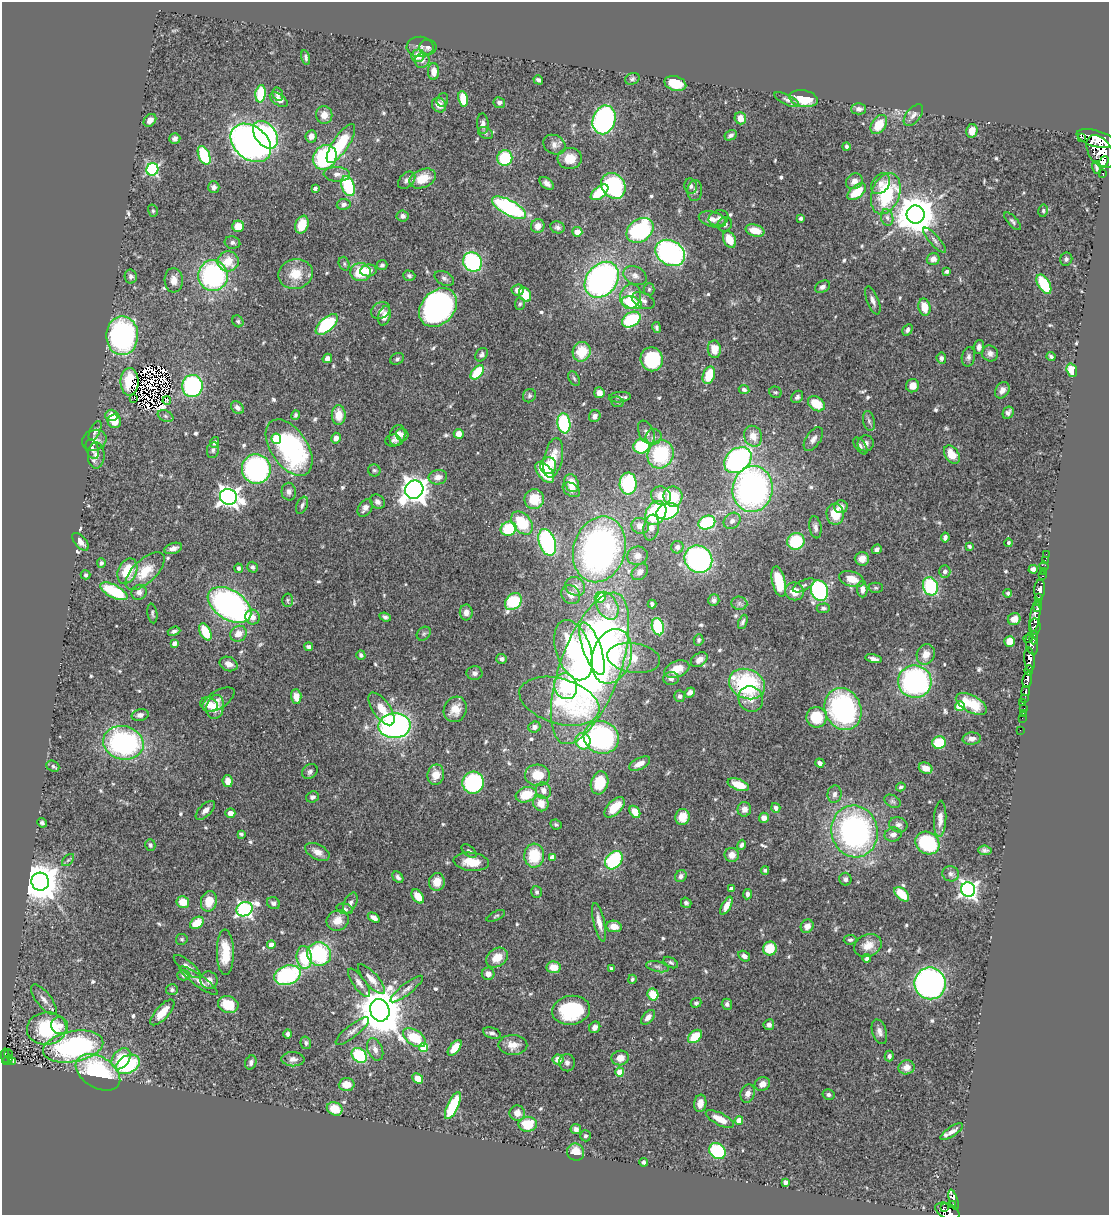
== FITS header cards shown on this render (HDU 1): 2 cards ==
NAXIS1  =                 1107
NAXIS2  =                 1213

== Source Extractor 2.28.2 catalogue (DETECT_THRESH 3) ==
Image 1107 x 1213 px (HDU 1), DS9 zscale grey, 1 PNG px = 1 image px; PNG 1111 x 1217 px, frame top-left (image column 1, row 1213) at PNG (2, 2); each listed source drawn as its Kron ellipse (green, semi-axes under 4 px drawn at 4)
Background 0.959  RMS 0.033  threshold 0.1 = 3 sigma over >= 5 px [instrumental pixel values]
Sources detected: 631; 9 with non-positive FLUX_AUTO (blend fragments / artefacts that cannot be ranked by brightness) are neither listed nor drawn; of the other 622, the 500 brightest by FLUX_AUTO listed and drawn (122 fainter detections omitted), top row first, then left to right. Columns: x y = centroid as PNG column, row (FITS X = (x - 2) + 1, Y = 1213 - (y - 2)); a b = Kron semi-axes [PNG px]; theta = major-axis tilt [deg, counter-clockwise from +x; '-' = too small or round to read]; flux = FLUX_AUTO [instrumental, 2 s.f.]
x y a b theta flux
420 47 13 10 -2 14
428 47 8 7 - 9.7
418 56 6 6 - 38
306 57 7 3 -77 5.2
422 60 8 7 - 11
434 72 8 5 -90 24
632 79 7 5 20 5.5
538 80 5 3 - 6.3
675 84 11 7 -15 50
261 94 9 5 82 110
278 94 7 5 -75 6
463 99 8 5 -81 54
804 99 14 8 -11 66
279 100 10 5 -34 15
442 100 7 5 70 4.5
787 100 13 5 -26 7.7
499 103 6 5 - 7.7
439 105 8 6 -50 21
859 109 7 5 0 10
324 115 9 8 - 20
913 115 13 7 51 11
740 118 6 5 - 25
150 120 7 5 47 15
604 120 15 11 71 550
483 124 10 5 -86 9.3
879 125 10 7 56 47
972 131 7 5 78 20
485 133 8 5 -28 5.2
265 135 15 10 -53 510
731 135 6 4 29 6.8
311 136 6 5 - 12
1082 137 3 2 - 96
175 138 5 5 - 8
1096 139 20 8 -15 3000
251 143 23 16 -40 1100
341 144 23 8 57 120
554 145 12 9 -29 13
846 147 4 3 - 5.4
1100 151 18 11 -56 2600
204 155 10 5 -67 120
325 157 13 11 51 220
505 158 8 7 - 110
570 158 12 10 4 37
1104 162 6 4 52 520
1096 168 6 3 -72 5
152 169 6 6 - 380
1103 173 3 3 - 64
337 174 13 7 -3 13
423 179 14 9 23 51
407 180 10 7 44 9.4
854 181 9 7 35 16
547 183 8 5 -37 11
881 184 11 8 54 16
348 186 10 6 -70 150
613 186 14 11 -51 250
691 186 8 6 -80 6.2
214 187 6 6 - 8.1
315 189 4 4 - 7.8
695 191 10 7 86 8.5
599 192 10 5 39 93
857 192 11 6 40 62
886 194 21 14 70 180
344 204 7 5 9 7.3
509 208 19 7 -28 320
153 211 6 5 - 4.1
1043 211 6 4 78 4.1
915 215 9 9 - 7400
403 216 6 5 - 9
887 217 8 6 -74 8.2
719 218 10 7 15 10
801 218 4 3 - 4.6
712 219 14 7 -16 18
1013 221 11 5 -48 5.3
725 224 7 6 - 10
302 225 9 6 68 46
238 226 6 6 - 35
538 226 7 6 - 17
557 227 7 6 - 7
640 230 15 11 36 280
755 230 9 6 -15 37
577 232 5 5 - 23
729 240 8 6 -64 40
935 240 16 5 -49 9.3
232 243 8 6 -11 6.7
670 253 16 12 -29 480
933 259 6 6 - 15
1066 259 7 6 - 5.5
228 261 10 10 - 45
472 262 10 9 - 240
344 264 7 5 -70 4.5
382 265 5 5 - 5.6
368 270 8 6 8 14
947 271 4 3 - 6.4
361 272 10 9 - 81
295 274 17 14 12 52
131 276 7 6 - 6.6
213 276 15 15 - 390
409 276 6 5 - 5.1
635 276 12 9 -28 14
444 278 10 6 -28 8
174 280 12 9 -87 18
602 280 20 15 51 730
1044 284 11 5 -59 110
822 287 8 5 30 8.8
649 289 6 5 - 4.4
518 290 6 5 - 15
525 294 7 5 -58 59
631 296 12 10 75 33
643 300 12 7 -26 10
873 300 15 6 -68 11
632 303 10 6 -16 120
520 304 6 5 - 4
924 307 8 6 -78 40
438 308 21 16 47 890
381 311 10 8 30 12
384 316 10 6 77 17
631 320 10 7 32 140
238 321 6 5 - 4.6
327 324 13 6 41 160
657 327 6 4 -78 5.5
907 330 6 4 59 6.8
122 336 19 16 89 450
979 347 7 5 84 9.6
714 349 9 6 -83 25
582 352 10 9 - 62
990 353 8 7 - 12
481 355 7 5 55 5.9
968 357 10 6 79 7.9
1051 357 4 3 - 5.5
327 358 5 4 - 9.5
941 358 6 5 - 6.8
397 359 7 5 28 5
652 359 12 11 - 150
1072 370 7 5 -73 36
477 372 8 5 50 80
709 375 9 6 71 60
574 378 8 5 -62 4
129 382 14 9 88 42
192 386 11 10 - 310
912 386 7 6 - 21
744 390 5 4 - 6.2
1002 390 9 6 55 13
775 392 6 5 - 4.2
599 393 5 5 - 17
529 396 7 6 - 5.4
620 397 11 5 6 5.7
797 397 7 5 49 6.4
134 398 2 2 - 4.7
167 401 4 3 - 4.3
617 402 6 5 - 4.2
816 404 9 6 -36 54
237 408 7 5 -42 8.6
1008 413 6 5 - 8.5
112 415 6 5 - 24
295 415 5 4 - 4.8
339 415 10 7 -89 34
165 416 8 5 -27 5.4
595 416 6 5 - 9.6
114 421 7 6 - 29
869 421 10 5 -79 6
564 423 10 6 -82 190
95 431 11 5 65 6.1
646 432 12 7 -65 11
459 434 5 5 - 18
397 435 11 7 74 21
402 435 6 6 - 7.3
753 436 10 9 - 25
653 437 8 7 - 8.3
336 438 5 4 - 12
276 439 5 4 - 85
813 439 13 7 56 13
94 440 12 10 22 17
393 440 8 6 5 5.5
214 442 5 4 - 5.8
866 443 8 8 - 13
641 446 8 7 - 130
860 446 10 5 -55 6.1
289 448 32 18 -55 340
92 449 10 6 -72 8.2
213 450 8 6 80 6.4
660 454 14 12 65 160
96 455 13 8 -90 16
952 455 10 6 -55 39
553 458 20 9 78 43
738 460 15 11 38 560
548 466 8 7 - 45
256 469 15 14 - 380
374 470 6 6 - 5.1
545 472 12 6 -51 110
438 477 9 7 11 18
572 483 9 6 -67 38
628 484 11 8 88 150
753 489 23 20 81 730
414 490 9 8 - 2600
571 490 9 6 -33 11
289 492 9 7 -86 10
661 496 10 9 - 24
673 496 10 9 - 93
228 497 9 7 -19 1400
534 499 10 9 - 61
377 502 8 6 -39 9.9
302 505 9 5 68 6.4
841 507 7 6 - 14
365 508 9 6 56 13
667 511 11 8 19 310
656 513 13 9 58 190
835 514 10 8 -85 59
732 521 9 7 43 11
522 523 13 9 -51 95
707 523 9 6 22 150
640 526 9 7 -17 22
815 527 11 6 -82 9.1
651 528 13 7 80 22
509 529 8 7 - 100
945 538 5 4 - 7.1
796 541 9 8 - 120
80 542 10 5 -49 14
547 542 14 8 -72 290
1009 543 4 3 - 5.9
969 546 4 3 - 4.2
677 547 6 6 - 10
173 548 9 5 18 12
599 549 33 26 73 830
877 549 5 4 - 8.2
1046 554 2 2 - 11
637 556 10 9 - 17
698 559 14 13 - 440
862 559 7 7 - 18
1045 560 4 3 - 22
101 563 4 4 - 6
1044 566 4 4 - 22
252 567 5 5 - 5.7
239 568 5 4 - 6
1033 569 4 4 - 9
127 571 13 9 65 64
145 571 24 12 43 50
945 571 6 5 - 7.4
1044 571 3 2 - 20
640 572 9 7 44 14
86 575 5 4 - 4.2
1043 576 3 2 - 17
852 579 13 7 -17 34
779 582 15 6 -77 77
804 585 12 5 27 7.4
575 586 10 9 - 16
930 586 9 7 -70 170
876 588 7 5 0 4
862 589 8 5 -85 12
1040 590 10 5 87 950
114 591 15 6 -27 130
794 591 9 9 - 31
819 591 10 8 -70 310
139 592 8 7 - 11
1008 593 4 4 - 4.4
571 595 10 8 -50 21
600 597 5 5 - 89
1039 598 4 3 - 66
287 600 7 5 -88 4.3
714 600 6 5 - 7.5
513 602 9 7 48 130
739 603 8 7 - 6.5
1038 603 4 3 - 290
652 604 4 3 - 5.3
229 605 24 14 -33 710
607 606 15 10 -62 32
1038 607 5 3 - 360
823 608 7 5 4 4.8
466 612 8 6 88 14
152 613 10 5 -81 4.5
1035 616 16 5 83 330
252 617 7 7 - 18
385 617 6 4 -21 5.8
1014 619 6 6 - 19
743 622 7 4 68 5.4
658 627 9 6 -74 130
1035 627 8 5 88 760
174 631 6 4 19 6.6
205 632 9 5 -62 65
238 634 8 7 - 25
424 634 8 6 45 5.6
1034 638 6 3 88 260
1028 639 4 3 - 47
699 640 5 5 - 4.5
1010 641 5 5 - 32
174 643 4 4 - 12
1032 644 11 5 -76 300
309 647 4 4 - 6.4
592 649 28 9 -70 150
573 650 31 17 -71 170
926 654 10 9 - 25
361 655 5 4 - 5.7
612 656 28 19 73 170
634 658 26 14 -8 54
502 659 5 5 - 6.5
874 659 8 4 -12 8.5
1030 659 12 5 -84 930
699 660 9 6 36 13
229 664 9 7 -23 16
590 668 80 30 70 1900
677 669 13 8 22 35
1029 670 5 3 - 76
474 673 8 7 - 8.4
671 678 8 6 1 7.9
1027 680 8 4 80 470
915 682 17 16 - 460
747 684 19 14 -23 270
565 686 13 11 -67 130
1026 691 5 3 - 110
690 692 5 4 - 9.9
296 696 7 5 -86 23
680 696 6 5 - 5.9
218 699 18 8 32 14
751 699 13 12 - 25
1025 699 4 3 - 130
559 701 41 22 -16 130
1022 703 2 2 - 6
971 704 17 8 -28 58
209 705 9 7 -22 24
960 706 5 5 - 89
215 707 12 8 77 27
381 709 19 8 -55 38
455 709 13 11 62 33
843 709 21 18 -66 380
1024 709 3 3 - 31
1023 713 2 2 - 5.7
140 715 8 6 14 9.8
817 717 10 10 - 77
1022 718 2 2 - 6.4
394 726 16 12 3 650
534 727 6 5 - 13
1020 730 2 2 - 5
601 737 18 16 -20 450
972 739 9 6 5 12
583 741 8 7 - 110
123 743 20 16 -13 440
939 743 7 6 - 100
820 763 5 4 - 8.9
640 764 11 5 26 20
53 766 7 5 -25 4.1
926 768 7 5 -23 19
310 771 8 6 40 7.7
436 775 10 8 77 28
537 775 12 10 -6 53
228 781 6 5 - 21
473 783 11 11 - 250
600 783 12 8 73 77
738 785 11 5 -21 43
901 787 4 4 - 4.7
543 790 8 7 - 13
835 794 9 7 77 8.7
526 795 11 7 18 68
312 797 6 5 - 7.1
892 801 8 5 -31 5
541 803 8 7 - 27
615 807 12 7 46 57
776 808 5 4 - 6.9
744 809 7 7 - 13
205 810 12 6 43 12
635 812 6 5 - 34
230 813 5 4 - 16
682 817 8 7 - 39
764 818 5 5 - 13
940 819 18 6 87 16
42 823 5 4 - 5.5
556 825 6 4 -26 4.5
898 825 9 7 -21 9.4
855 831 26 23 -78 600
241 834 4 3 - 4.5
893 835 8 7 - 13
927 843 13 10 -36 180
150 845 6 5 - 4.8
742 845 5 4 - 7.6
985 850 7 4 -5 7
469 851 9 5 -39 5.6
317 852 13 7 -27 18
732 855 7 7 - 20
534 856 12 10 88 83
552 857 4 4 - 19
68 860 7 4 44 4.4
614 860 10 7 49 200
471 862 18 9 -6 45
765 870 4 3 - 5
951 874 8 7 - 8.1
681 876 6 5 - 7.4
398 877 6 4 -48 6.5
845 879 6 6 - 7.1
40 882 9 9 - 6700
437 882 9 8 - 26
731 889 4 4 - 12
968 890 7 7 - 940
536 892 6 5 - 5.4
747 894 5 4 - 7.3
902 894 9 5 -43 49
418 896 8 5 -52 37
209 901 10 8 77 41
183 902 6 5 - 37
273 903 7 5 -29 7.2
350 903 11 6 64 8.3
686 903 5 5 - 5.4
726 906 10 4 62 21
244 909 8 7 - 610
345 909 8 5 -11 5.4
496 916 10 4 26 4.4
374 918 7 4 -35 12
338 920 11 10 - 25
599 922 19 5 -77 22
197 923 7 5 36 43
614 926 7 5 -9 23
807 926 7 6 - 14
182 939 6 5 - 4.2
850 940 6 4 7 4.2
271 945 4 4 - 25
868 945 14 11 21 27
770 949 7 7 - 51
225 952 23 8 -89 55
319 954 12 11 - 200
744 956 6 5 - 10
304 957 11 7 -84 110
497 958 12 9 34 34
867 958 4 4 - 6
671 962 8 4 -31 5
187 967 17 6 -39 12
554 967 7 6 - 32
657 967 11 5 -13 7.8
611 969 4 3 - 4.3
488 974 6 6 - 14
183 975 6 5 - 5.4
287 975 13 9 17 240
371 979 19 6 -49 23
632 979 4 3 - 4.2
209 980 9 8 - 13
199 981 23 5 -35 17
359 983 17 6 -54 13
930 983 16 15 - 740
407 989 20 5 38 13
172 990 6 5 - 5.3
653 995 6 5 - 63
44 999 18 7 -52 16
696 1003 5 4 - 4.3
727 1004 5 5 - 6.3
228 1005 10 8 -18 56
380 1010 11 9 -69 11000
571 1010 19 14 9 160
162 1012 16 6 48 34
648 1017 9 5 49 12
769 1025 5 5 - 11
60 1026 9 8 - 20
595 1027 6 5 - 10
47 1029 20 16 6 170
352 1031 21 6 38 14
879 1032 13 7 -72 12
492 1033 9 5 -17 7.4
288 1034 4 4 - 5.8
695 1036 8 5 42 60
414 1038 13 7 -33 71
306 1043 6 5 - 5.6
513 1045 14 10 -1 25
73 1047 30 15 10 410
424 1048 5 4 - 77
455 1048 9 5 51 30
375 1049 12 7 -67 14
8 1054 4 3 - 14
359 1055 8 6 -42 130
5 1056 7 3 -86 45
889 1056 5 4 - 6.4
620 1058 8 7 - 21
121 1059 11 8 53 61
293 1059 11 7 -1 11
558 1059 5 5 - 26
7 1060 5 4 - 86
13 1061 3 2 - 12
251 1062 7 5 71 7.1
567 1063 8 7 - 9.3
128 1064 13 9 28 160
906 1067 8 7 - 20
98 1072 24 15 -31 240
620 1072 4 4 - 48
418 1079 6 4 -44 25
762 1084 8 6 25 17
347 1085 8 6 3 27
748 1093 9 7 72 14
829 1094 6 5 - 7
700 1103 9 6 82 21
453 1106 14 5 65 120
335 1109 8 6 -23 42
517 1113 8 8 - 18
720 1119 15 6 -27 32
739 1120 4 4 - 27
528 1124 9 7 3 65
576 1129 5 5 - 8
952 1132 13 5 33 13
585 1136 5 5 - 5.6
717 1151 9 7 -34 170
575 1152 9 8 - 36
644 1162 4 4 - 6
785 1182 4 4 - 6.3
954 1200 10 4 -72 92
952 1204 4 3 - 91
944 1207 2 2 - 29
947 1211 13 7 -25 440
At the frame edge (FLAGS 8, measured only in part): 1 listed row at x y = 947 1211
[122 fainter detections neither listed nor drawn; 9 non-positive-flux detections neither listed nor drawn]